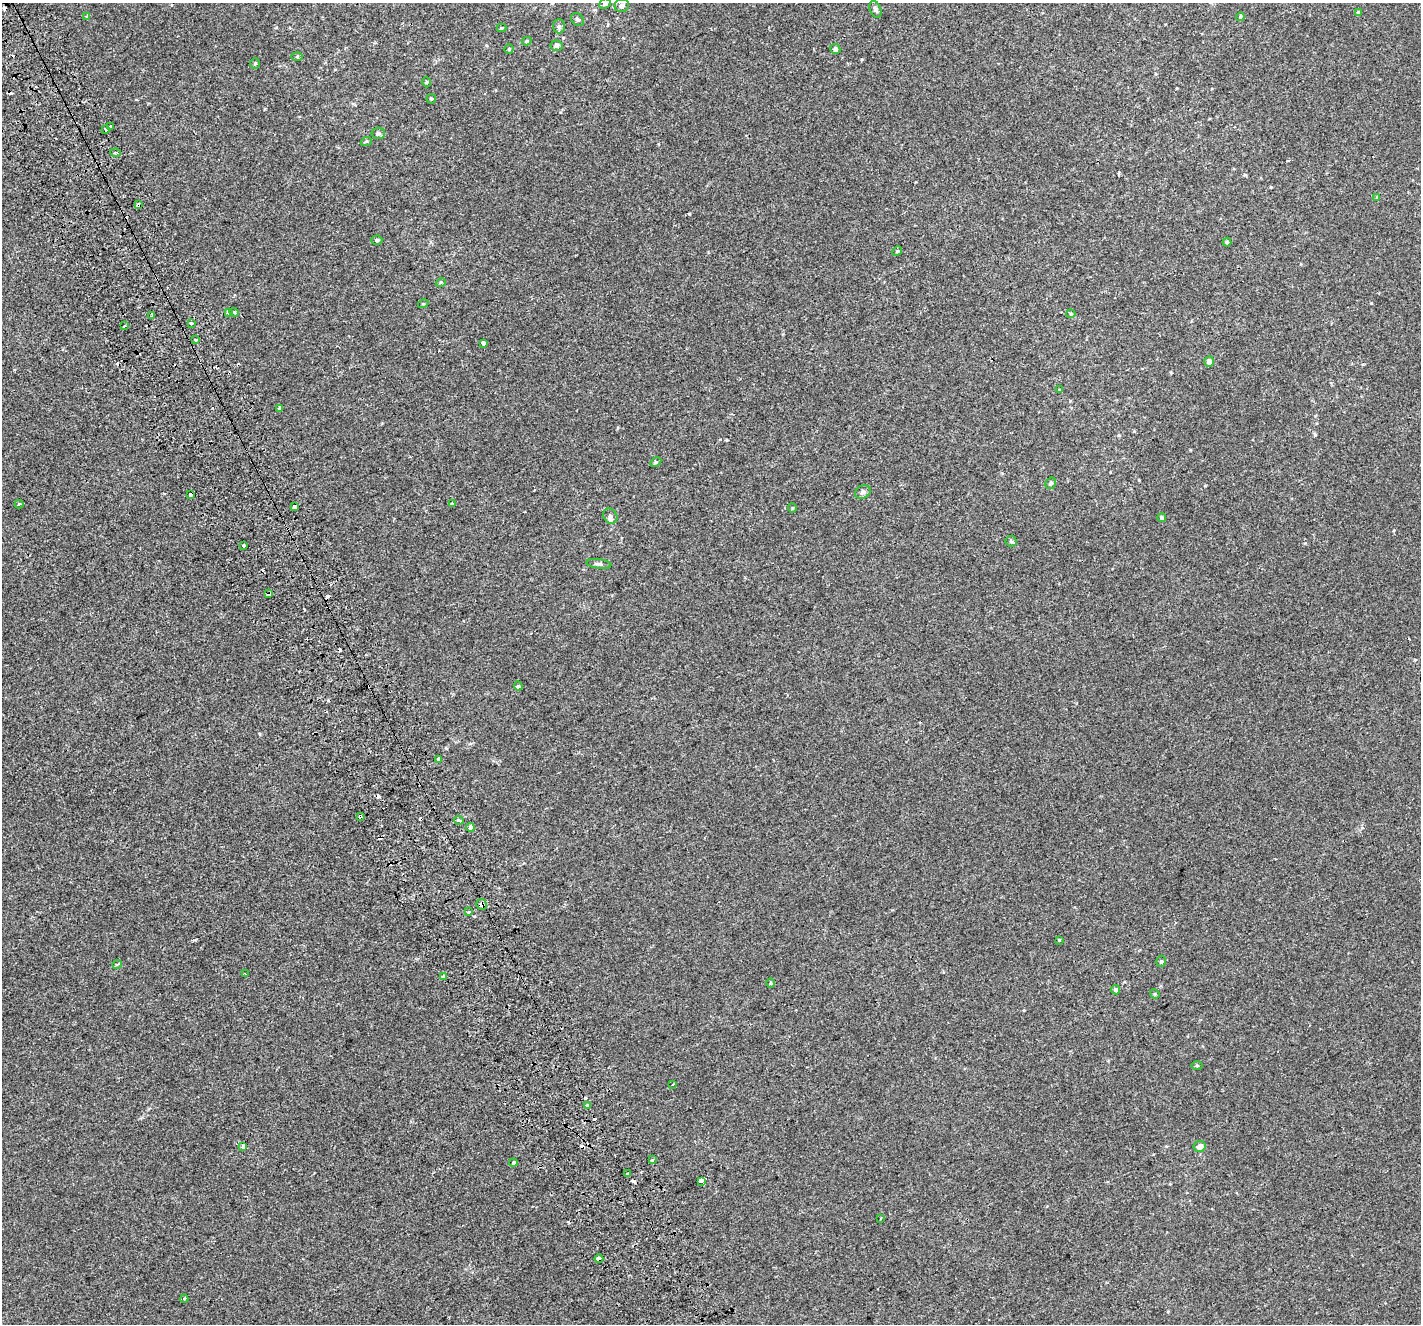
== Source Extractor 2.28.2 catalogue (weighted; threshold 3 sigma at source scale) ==
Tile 11 of 4 x 4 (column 3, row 3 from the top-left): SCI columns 2886-4304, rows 1527-2848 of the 5784 x 5641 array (HDU 1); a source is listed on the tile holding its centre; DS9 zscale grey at full resolution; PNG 1423 x 1326 px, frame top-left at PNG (2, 3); each listed source drawn as its Kron ellipse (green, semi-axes under 4 px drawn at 4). Shown black and unused: <1% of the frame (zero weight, under 2 of 3 exposures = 3% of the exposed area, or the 3 px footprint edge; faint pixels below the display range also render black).
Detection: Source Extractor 2.28.2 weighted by HDU 2 'WHT'; one run over the whole footprint, this tile lists its part. Background 0.00127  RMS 0.0056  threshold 0.0251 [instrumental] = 3 sigma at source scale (4.5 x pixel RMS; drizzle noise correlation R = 1.50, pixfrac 1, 0.0396/0.0396 arcsec/px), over >= 5 px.
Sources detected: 102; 20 cosmic-ray / hot-pixel residue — neither listed nor drawn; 1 inside a brighter listed object's ellipse — not listed separately; the other 81 listed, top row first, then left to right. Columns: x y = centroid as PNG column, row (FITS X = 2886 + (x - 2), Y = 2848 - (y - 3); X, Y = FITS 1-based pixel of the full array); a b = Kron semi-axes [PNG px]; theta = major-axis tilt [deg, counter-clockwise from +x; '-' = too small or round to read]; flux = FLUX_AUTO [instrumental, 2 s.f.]
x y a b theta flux
605 4 6 5 - 1.1
622 6 7 6 - 2.1
875 9 9 5 -67 1.1
1359 13 4 3 - 1
87 16 3 3 - 1.3
1240 17 4 3 - 0.5
577 19 7 5 -42 1.2
559 26 7 6 - 1.3
501 28 5 4 - 0.56
527 41 5 4 - 0.74
556 46 6 5 - 1.8
509 49 4 4 - 0.61
835 49 5 5 - 1.6
297 57 6 4 1 0.6
255 63 5 5 - 0.7
426 82 5 3 - 0.49
431 99 5 4 - 0.6
110 127 4 3 - 2.1
106 130 3 3 - 4
378 133 6 5 - 1.3
366 142 5 3 - 0.55
116 153 5 3 - 0.74
1377 197 4 3 - 0.41
138 205 4 4 - 2.2
377 240 5 4 - 0.76
1227 242 4 4 - 0.74
897 251 5 4 - 0.63
441 282 5 3 - 0.47
423 304 5 3 - 0.48
234 312 5 4 - 1
228 313 4 3 - 2.9
1071 314 4 4 - 0.58
152 316 4 3 - 2.8
191 323 4 3 - 1.5
124 326 4 2 - 0.59
195 339 3 3 - 3.3
483 343 3 3 - 6.5
1209 362 5 5 - 2
1060 390 4 3 - 0.51
280 408 4 4 - 1.3
656 462 6 4 27 0.72
1051 483 6 5 - 1.1
863 492 8 6 30 1.4
191 494 4 3 - 5.2
19 504 4 2 - 0.89
452 504 4 3 - 0.88
295 507 3 3 - 14
792 508 5 3 - 0.41
610 516 8 6 -53 1.4
1162 517 4 4 - 0.64
1011 541 6 5 - 0.78
244 545 3 3 - 3.8
599 564 12 5 -7 1.3
269 594 4 3 - 6.6
518 686 5 4 - 1.2
439 759 3 3 - 15
360 816 4 3 - 2.3
459 820 5 3 - 4.4
470 827 4 4 - 14
482 904 5 5 - 2.1
468 912 4 3 - 0.53
1059 940 3 3 - 0.38
1161 961 6 4 74 0.81
117 964 5 3 - 0.52
245 974 3 2 - 0.72
444 976 4 3 - 3.5
770 983 5 3 - 0.58
1116 990 4 4 - 1.2
1155 994 5 4 - 0.53
1197 1066 5 3 - 0.56
673 1084 3 2 - 0.55
588 1106 3 3 - 12
243 1146 4 3 - 3
1200 1146 6 5 - 3.4
652 1160 4 2 - 0.59
513 1163 4 4 - 0.91
628 1173 3 3 - 0.7
702 1181 4 3 - 350
880 1218 3 2 - 0.44
599 1259 4 3 - 8.3
184 1298 4 3 - 0.67
Overlapping masked pixels (flux is a lower limit): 9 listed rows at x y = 138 205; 191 494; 269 594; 360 816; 470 827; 482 904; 444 976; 588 1106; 599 1259
Isophote crosses this tile's border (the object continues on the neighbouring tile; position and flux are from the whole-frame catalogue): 1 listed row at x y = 605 4
Unlisted compact peaks at least as high as the median listed source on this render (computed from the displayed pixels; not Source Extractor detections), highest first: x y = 689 214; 1315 435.